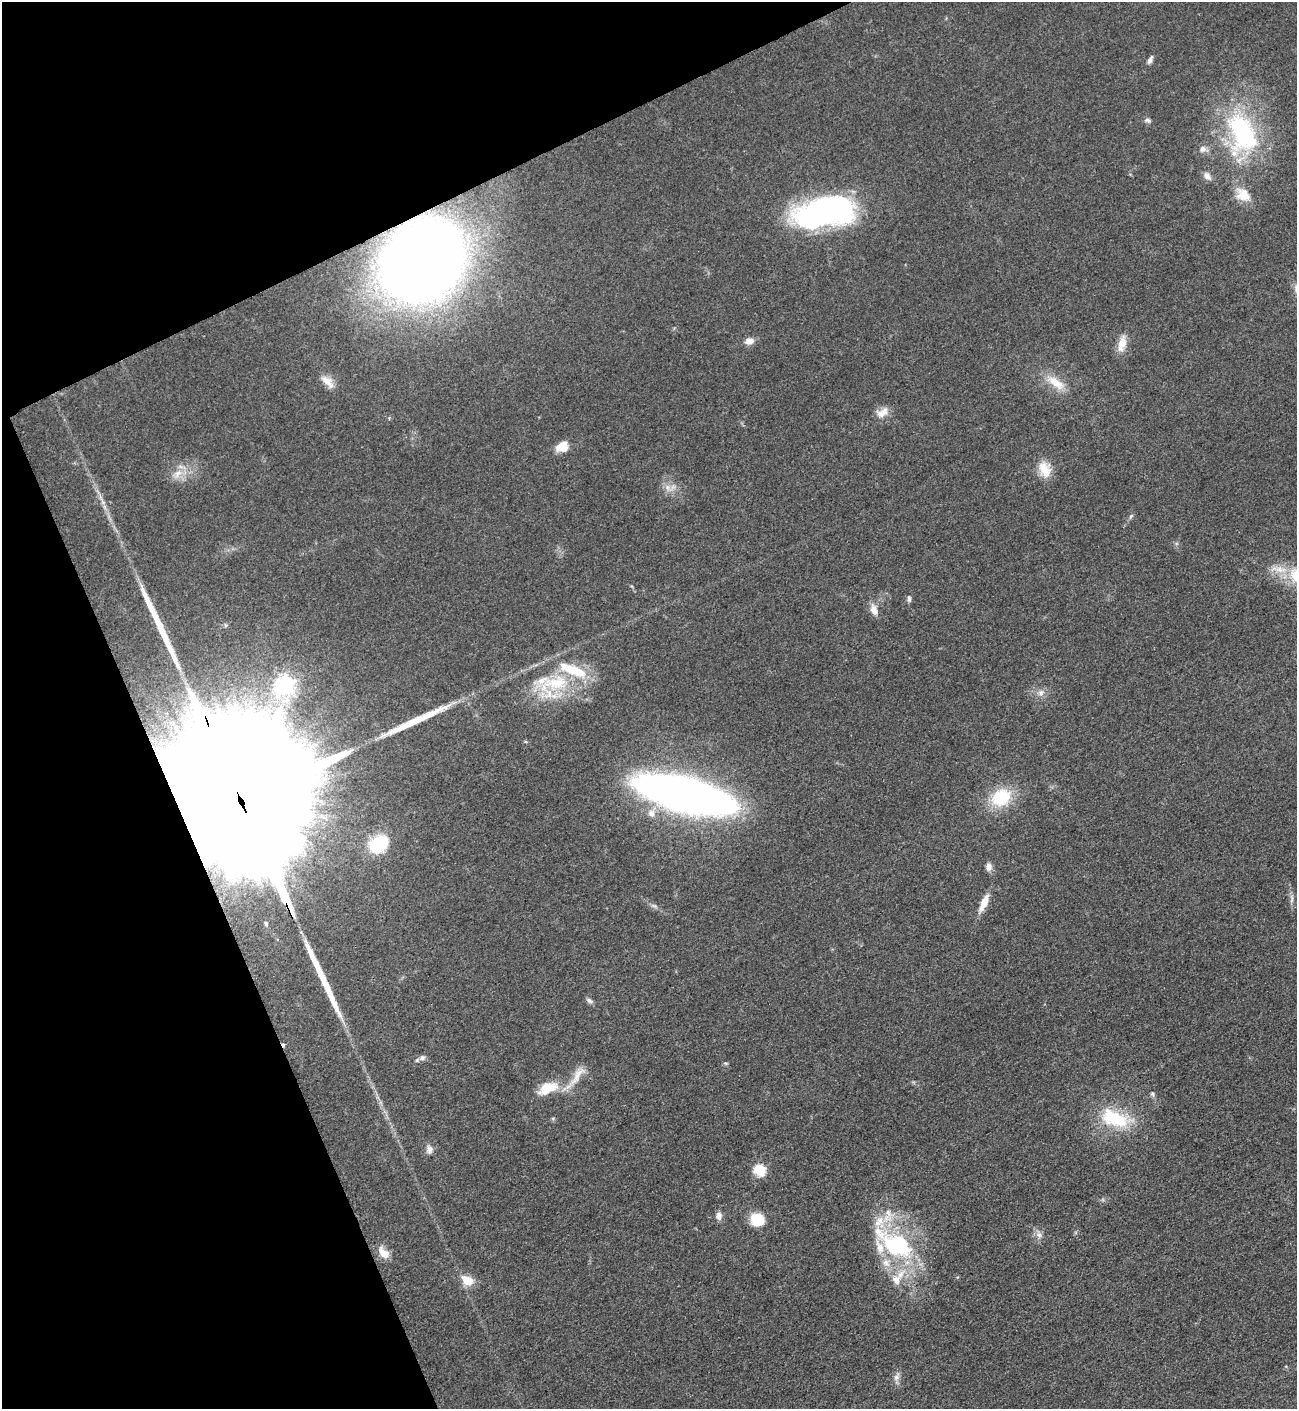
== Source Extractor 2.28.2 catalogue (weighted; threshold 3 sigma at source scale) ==
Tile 5 of 4 x 4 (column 1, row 2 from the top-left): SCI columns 163-1457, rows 2823-4229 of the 5639 x 5648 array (HDU 1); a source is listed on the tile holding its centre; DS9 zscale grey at full resolution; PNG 1299 x 1411 px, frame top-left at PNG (2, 2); no overlay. Shown black and unused: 22% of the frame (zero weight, under 3 of 5 exposures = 1% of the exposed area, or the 3 px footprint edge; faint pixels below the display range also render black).
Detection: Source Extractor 2.28.2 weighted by HDU 2 'WHT'; one run over the whole footprint, this tile lists its part. Background 0.0918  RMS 0.0067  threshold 0.0301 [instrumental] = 3 sigma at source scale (4.5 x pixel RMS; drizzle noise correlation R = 1.50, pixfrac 1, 0.05/0.05 arcsec/px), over >= 5 px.
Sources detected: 60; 1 cosmic-ray / hot-pixel residue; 3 long thin detections or spike segments (spike, bleed or trail) — not listed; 7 inside a brighter listed object's ellipse — not listed separately; the other 49 listed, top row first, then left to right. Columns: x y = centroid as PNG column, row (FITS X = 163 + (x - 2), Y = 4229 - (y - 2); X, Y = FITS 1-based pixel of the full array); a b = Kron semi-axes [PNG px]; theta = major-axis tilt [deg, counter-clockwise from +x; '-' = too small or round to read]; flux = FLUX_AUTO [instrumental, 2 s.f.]
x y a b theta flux
1150 60 11 5 63 2.4
1147 120 9 6 -17 1.8
1242 133 55 34 -72 99
1203 149 10 8 32 3.6
1207 176 13 8 -53 3.6
1243 195 21 17 -38 12
826 212 62 28 12 180
422 261 46 34 40 1800
749 341 10 8 19 5.1
1122 344 24 10 76 8.2
327 381 21 9 -44 6.7
1055 382 29 11 -34 13
882 413 18 10 34 6.4
562 447 13 10 19 9.9
1045 469 22 15 -67 11
178 473 14 8 49 6.5
667 487 9 6 -73 3.2
1131 516 7 4 46 1.2
909 599 9 5 86 1.7
874 610 15 8 -70 5.2
555 683 50 21 13 46
284 685 8 8 - 300
1041 693 9 8 - 3.1
686 795 54 16 -14 1100
1001 797 24 19 32 30
243 806 127 23 -67 140000
651 813 10 10 - 5.1
379 844 23 16 38 26
988 867 9 8 - 3.4
1292 899 13 4 87 2.4
984 903 23 8 65 8.5
654 906 7 4 -19 1.4
589 1001 10 5 -27 1.8
422 1058 9 7 28 2.5
725 1063 7 4 -1 0.87
577 1076 33 9 57 9.8
548 1088 29 15 20 17
1152 1094 6 5 - 1.2
1114 1118 40 21 -21 36
429 1149 11 8 87 3.4
760 1170 6 6 - 52
719 1216 10 7 84 3.4
757 1219 15 13 -16 15
1039 1235 10 7 -26 3
897 1245 44 29 -31 77
384 1253 15 9 -48 8
468 1280 15 11 -31 9.8
896 1280 15 12 -81 8.5
896 1377 8 8 - 2.9
Overlapping masked pixels (flux is a lower limit): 2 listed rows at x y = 422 261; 243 806